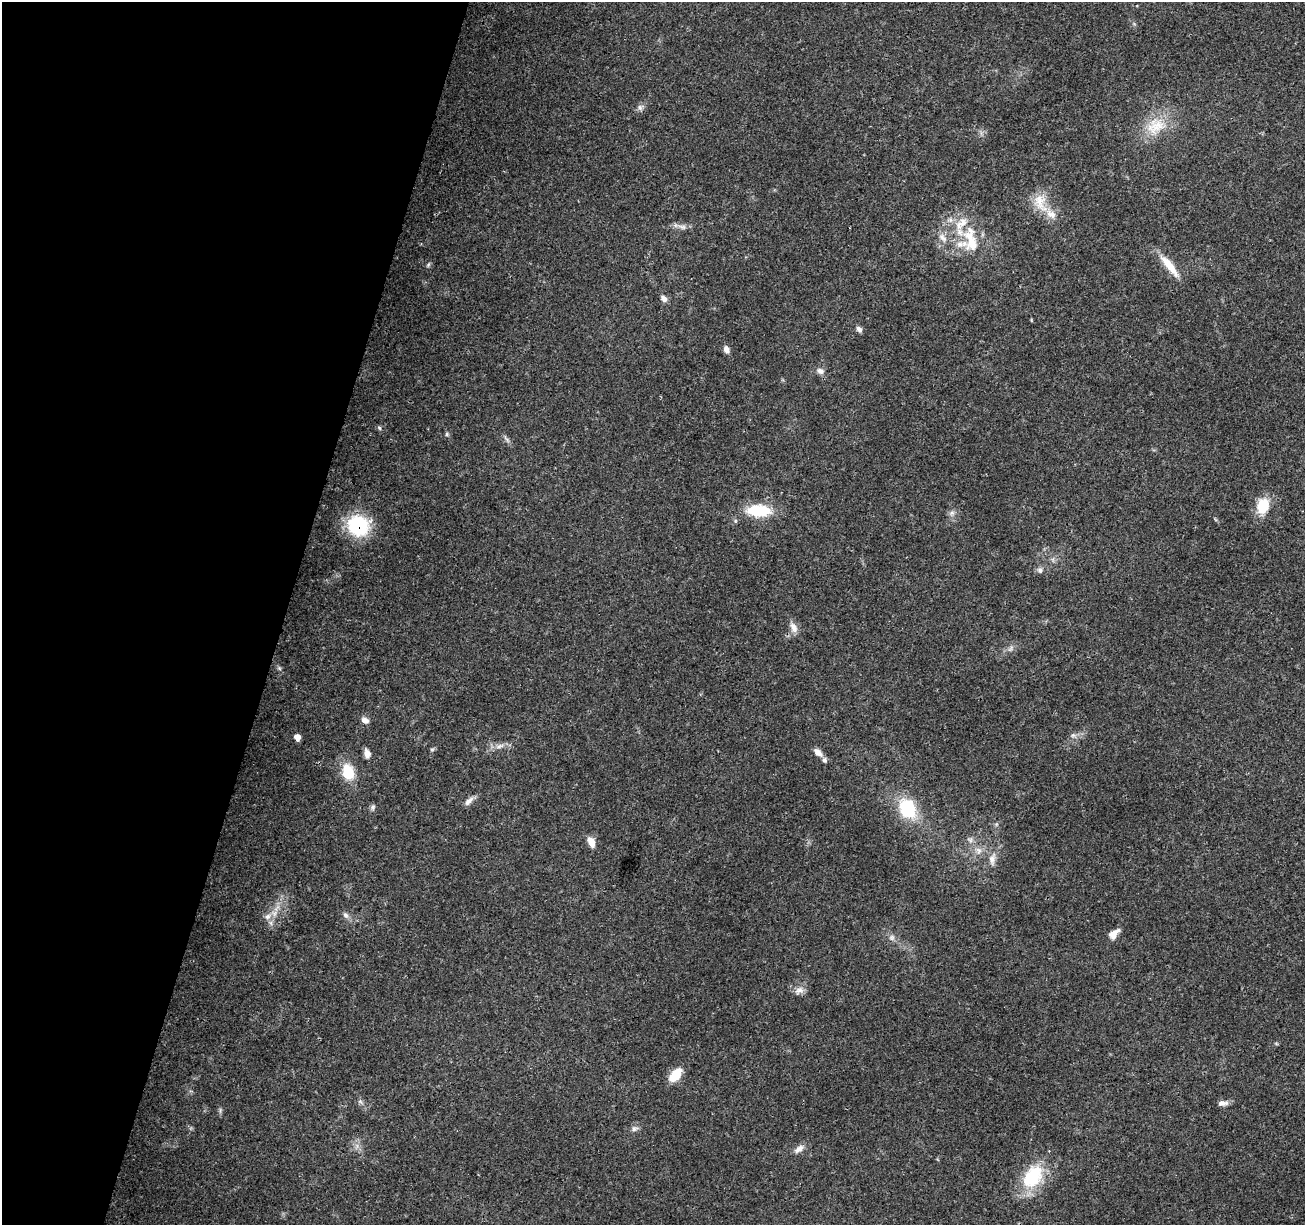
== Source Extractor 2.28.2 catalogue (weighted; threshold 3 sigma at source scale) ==
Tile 9 of 4 x 4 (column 1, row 3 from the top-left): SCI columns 11-1313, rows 1508-2730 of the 5222 x 5397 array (HDU 1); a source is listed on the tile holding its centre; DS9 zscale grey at full resolution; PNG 1307 x 1227 px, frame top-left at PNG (2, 2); no overlay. Shown black and unused: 22% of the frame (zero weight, under 3 of 4 exposures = <1% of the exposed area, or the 3 px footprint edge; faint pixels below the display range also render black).
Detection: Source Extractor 2.28.2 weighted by HDU 2 'WHT'; one run over the whole footprint, this tile lists its part. Background 0.0493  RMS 0.0061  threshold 0.0273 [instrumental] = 3 sigma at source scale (4.5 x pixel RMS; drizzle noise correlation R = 1.50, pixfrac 1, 0.0396/0.0396 arcsec/px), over >= 5 px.
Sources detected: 53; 5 inside a brighter listed object's ellipse — not listed separately; the other 48 listed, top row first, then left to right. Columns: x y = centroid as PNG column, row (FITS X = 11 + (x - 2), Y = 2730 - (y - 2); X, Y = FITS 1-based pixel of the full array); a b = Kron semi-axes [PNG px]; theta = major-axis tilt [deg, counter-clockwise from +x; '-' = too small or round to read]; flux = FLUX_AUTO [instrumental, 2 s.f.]
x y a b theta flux
640 107 7 4 -89 1.6
1155 127 29 21 30 20
1040 202 30 16 -68 13
682 227 11 6 -17 2.6
942 238 14 6 -46 3.3
971 240 45 19 -79 24
428 265 7 4 59 0.94
1169 266 33 8 -51 12
664 299 10 7 -58 2.6
859 329 8 6 -47 2.1
726 350 8 6 -74 3.1
820 371 10 8 -29 2.7
379 428 6 5 - 1.1
447 434 6 5 - 0.99
507 440 9 3 -45 1.4
1263 505 17 13 72 16
759 511 28 13 -2 24
952 513 7 6 - 1.9
358 526 20 18 -18 48
1040 570 8 7 - 2.1
793 627 15 8 -66 4.2
279 668 6 4 -45 1
365 720 10 7 -22 2.9
1073 735 6 6 - 1.6
297 737 6 6 - 4.1
499 746 14 6 16 3.5
432 749 7 4 18 0.88
818 752 11 7 -44 3.7
367 754 10 6 -76 4
348 772 17 12 -74 17
469 801 14 6 44 3.1
373 807 8 6 76 1.4
907 809 28 20 -63 28
591 842 12 7 -67 5.9
978 851 10 8 -78 3.5
992 859 18 9 83 4.9
345 915 10 7 -51 2.3
267 917 10 8 43 3.4
1114 934 14 8 47 5.1
892 938 8 7 - 2.1
799 990 13 8 7 3.8
675 1075 17 9 49 12
360 1101 6 6 - 1.4
1223 1103 14 6 3 2.9
220 1110 9 3 85 1.1
634 1128 9 7 20 2.2
799 1149 15 7 37 3.7
1032 1177 31 21 56 33
Overlapping masked pixels (flux is a lower limit): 1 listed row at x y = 358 526